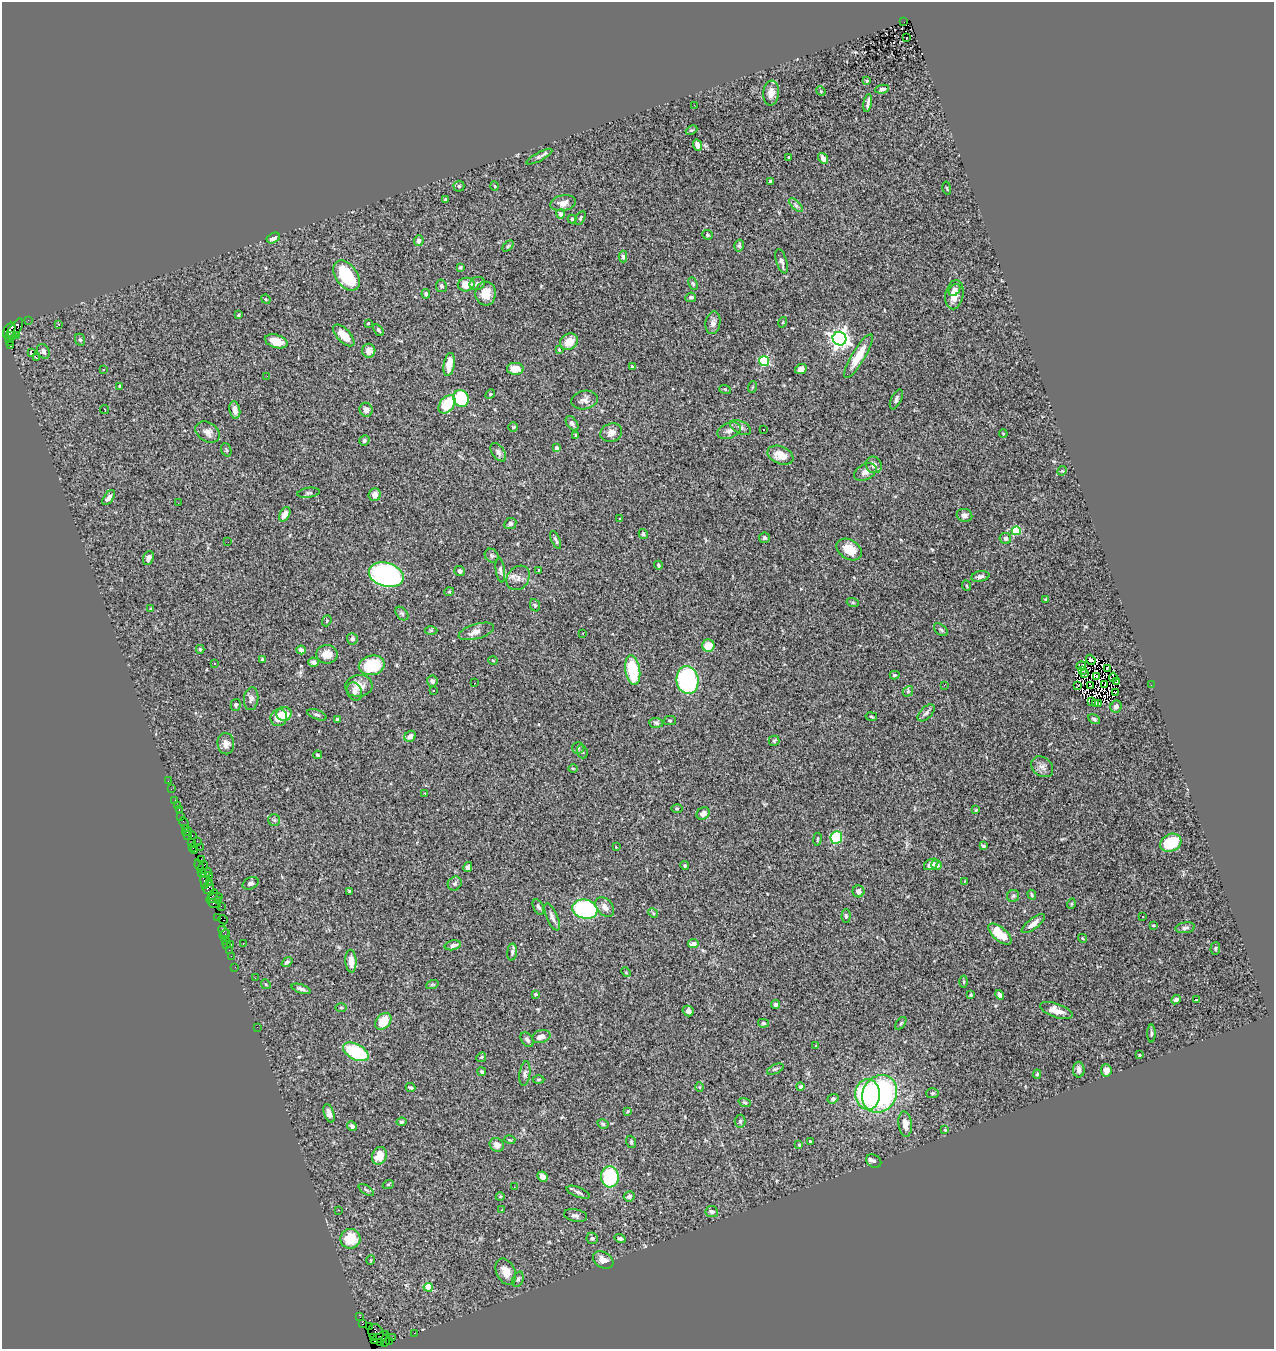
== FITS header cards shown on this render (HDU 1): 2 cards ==
NAXIS1  =                 1272
NAXIS2  =                 1347

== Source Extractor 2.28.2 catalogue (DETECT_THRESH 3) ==
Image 1272 x 1347 px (HDU 1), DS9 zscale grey, 1 PNG px = 1 image px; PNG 1276 x 1351 px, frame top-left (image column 1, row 1347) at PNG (2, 2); each listed source drawn as its Kron ellipse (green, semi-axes under 4 px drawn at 4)
Background 2.57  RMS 0.062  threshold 0.186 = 3 sigma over >= 5 px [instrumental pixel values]
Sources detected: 364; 3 with non-positive FLUX_AUTO (blend fragments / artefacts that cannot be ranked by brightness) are neither listed nor drawn; the other 361 listed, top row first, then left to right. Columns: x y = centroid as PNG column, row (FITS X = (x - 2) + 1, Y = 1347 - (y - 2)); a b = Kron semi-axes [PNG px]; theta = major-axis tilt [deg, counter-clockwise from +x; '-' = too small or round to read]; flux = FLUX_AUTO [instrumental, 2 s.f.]
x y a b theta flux
904 22 2 2 - 52
907 37 3 2 - 7.2
867 81 3 3 - 4.2
882 89 7 4 8 6.1
821 91 5 4 - 4.3
771 93 12 8 84 30
868 103 9 3 80 13
694 105 3 2 - 6.1
692 130 6 4 24 5.2
697 145 6 4 -65 20
539 157 14 4 28 13
789 157 3 3 - 6.2
823 158 6 4 -54 23
770 181 4 3 - 7.1
459 186 5 5 - 6.1
495 186 5 3 - 3.7
947 188 7 3 -80 4.4
445 200 3 3 - 5.3
563 203 13 7 11 27
796 205 9 3 -45 8.1
561 214 4 4 - 19
580 218 7 4 59 6.8
572 219 4 4 - 4.9
707 235 5 4 - 7
273 238 7 5 28 18
419 241 5 4 - 14
739 245 6 4 76 6.6
508 246 6 4 44 5.6
623 257 6 4 -89 9.8
781 261 12 5 -73 16
460 267 4 4 - 7.3
346 276 17 11 -53 240
477 283 8 6 22 13
693 284 6 4 -63 6.3
466 285 8 7 - 63
441 286 6 5 - 7.9
954 290 7 5 47 15
426 294 5 4 - 6.5
486 294 12 10 87 50
954 295 15 9 79 44
691 297 5 4 - 8.4
266 299 5 4 - 4.3
239 315 4 3 - 4.6
28 320 2 2 - 7.3
783 322 5 3 - 4.1
368 323 4 3 - 4.4
713 323 11 7 81 19
59 324 3 2 - 6.6
14 330 13 5 56 400
379 330 7 4 -54 6.3
9 331 8 5 59 310
16 335 4 3 - 49
344 335 13 6 -46 52
11 336 3 3 - 580
839 339 7 6 - 2200
80 340 6 5 - 6.1
276 341 12 6 -17 51
9 342 3 2 - 21
569 342 9 7 34 48
10 346 3 2 - 18
559 349 4 3 - 4.4
43 351 8 6 -60 15
369 351 7 6 - 25
31 353 4 3 - 7.9
858 356 25 6 59 76
36 358 3 2 - 12
764 361 5 5 - 300
449 364 12 5 81 57
632 367 3 3 - 5.7
515 369 8 6 -2 50
801 369 6 5 - 20
103 370 3 2 - 8.7
267 376 2 2 - 2
120 386 3 3 - 5
752 387 6 3 71 4.1
725 389 6 3 -19 4.6
490 394 5 4 - 4.7
461 399 8 7 - 200
896 399 11 5 65 13
584 400 13 9 9 23
447 404 10 7 50 140
104 410 4 2 - 6.5
235 410 9 5 -80 25
366 410 7 6 - 22
572 423 8 5 -53 10
513 427 4 4 - 5.3
741 427 11 6 -26 15
763 430 3 2 - 11
729 431 12 7 20 19
208 432 13 9 -32 25
611 433 11 9 19 24
1003 434 4 3 - 3.7
576 436 4 3 - 6
364 440 5 5 - 7.9
557 448 4 4 - 27
226 450 7 5 -69 6.4
498 452 10 6 -55 14
780 455 13 8 -22 53
874 465 9 7 -51 20
1062 471 5 4 - 4
865 472 12 7 27 21
309 493 11 5 9 9.9
375 495 6 6 - 21
109 498 9 4 53 20
178 503 3 2 - 5.2
285 514 8 5 59 28
964 515 8 6 -15 15
620 518 3 3 - 4.6
510 524 6 5 - 11
1016 531 4 4 - 190
643 534 5 4 - 6.6
764 538 5 5 - 7.4
1005 538 6 5 - 9.3
556 540 9 3 -67 8.1
228 542 2 2 - 4.5
849 550 14 9 -30 75
492 556 7 6 - 9.1
148 558 7 5 68 15
658 565 4 3 - 6.7
500 570 12 4 -81 9.9
539 570 3 2 - 3
460 571 5 5 - 12
386 575 18 12 -16 750
980 576 9 5 11 12
518 578 13 10 51 27
967 586 5 3 - 4.1
449 592 5 3 - 3.3
1045 599 3 3 - 3.6
853 603 6 4 -19 5.8
535 605 6 5 - 6.5
151 609 3 3 - 5.2
402 613 8 5 -48 8.6
327 621 6 4 69 5
431 630 6 4 0 5.5
941 630 8 5 -41 7.6
476 631 18 7 16 27
583 633 3 2 - 3.9
352 639 6 5 - 11
708 646 6 6 - 67
200 649 4 3 - 6.1
301 650 5 4 - 18
327 654 10 9 - 41
262 659 3 3 - 5.2
1091 660 5 3 - 14
493 661 4 3 - 3.4
314 662 5 4 - 16
214 663 3 3 - 16
372 665 13 9 12 180
1081 666 5 3 - 0.39
1107 668 2 2 - 4.3
633 670 15 7 -81 180
1082 670 3 2 - 8.5
1085 674 4 2 - 2.2
895 675 5 3 - 5.9
1097 676 3 3 - 6
1113 677 4 2 - 2.6
687 680 14 11 -82 480
432 681 5 5 - 13
1117 681 4 2 - 5.2
474 683 3 2 - 6
1105 684 2 2 - 1.9
944 685 3 2 - 6.3
1078 685 3 2 - 3.7
1151 685 2 2 - 16
359 686 14 11 5 46
1091 686 4 2 - 4.8
433 691 2 2 - 3.3
908 691 6 4 48 6.6
355 692 9 7 -65 17
1115 692 3 2 - 10
251 699 11 7 84 15
1092 702 4 2 - 4
1095 703 3 2 - 5.5
1099 704 3 2 - 4.1
236 705 6 5 - 8.5
1116 706 6 5 - 15
926 713 10 5 45 13
284 714 7 7 - 59
317 715 10 5 -21 9
871 717 6 3 -10 4.4
279 718 9 8 - 63
337 719 4 3 - 10
1094 719 6 4 -29 7.7
670 720 6 4 -1 5.6
656 723 7 5 -5 8.1
410 736 6 5 - 25
774 741 5 5 - 5.6
226 744 10 8 -86 24
578 748 6 6 - 7.6
582 752 7 5 -70 7.5
317 755 4 4 - 6.3
1042 767 12 9 -40 23
573 768 5 3 - 3.7
168 781 2 2 - 12
171 789 3 2 - 4
425 793 3 3 - 14
175 800 2 2 - 25
177 806 3 2 - 23
677 808 5 3 - 4.4
179 810 3 2 - 59
976 810 4 3 - 4.1
703 814 7 5 38 19
181 817 3 2 - 12
274 820 6 6 - 7.5
184 823 6 3 -61 40
185 828 2 2 - 23
187 832 5 3 - 77
188 835 2 2 - 22
192 836 3 2 - 51
836 838 6 6 - 150
817 839 6 3 81 4.3
197 841 2 2 - 23
191 843 3 2 - 36
1171 843 11 8 26 160
983 846 4 3 - 7
192 847 3 2 - 27
200 847 3 2 - 27
616 847 3 3 - 3.5
194 851 4 2 - 37
201 859 3 2 - 24
931 864 7 5 28 19
937 865 5 5 - 13
199 866 7 3 -74 88
203 866 5 3 - 100
685 866 5 4 - 6
468 867 5 4 - 9.9
201 873 3 2 - 18
206 873 6 4 37 140
209 875 4 3 - 140
204 881 8 4 -80 160
965 881 3 2 - 4.8
209 882 2 2 - 41
250 883 8 5 24 11
455 883 7 6 - 9.7
208 888 6 6 - 210
350 891 4 2 - 5.9
858 891 6 6 - 13
213 895 5 3 - 160
1032 895 5 4 - 6.2
1013 896 6 6 - 8.3
215 898 8 3 12 94
218 900 3 2 - 21
214 903 6 3 -18 46
1071 904 5 3 - 3.8
221 906 2 2 - 9.9
538 907 8 5 -63 10
605 907 11 7 -49 26
585 909 13 9 -15 520
653 913 5 4 - 5.1
846 916 7 4 86 8.3
1143 916 3 2 - 11
552 917 15 5 -66 19
218 918 2 2 - 13
223 920 5 3 - 92
1033 924 14 5 38 23
1153 925 3 2 - 3.4
1185 928 9 5 8 11
224 931 6 4 -53 94
1000 934 14 6 -40 94
225 935 6 3 40 57
1082 938 4 3 - 3.7
226 940 2 2 - 22
243 943 3 2 - 2.6
227 944 3 2 - 40
231 944 3 2 - 43
693 944 5 4 - 26
453 945 8 4 12 16
1215 948 6 5 - 6
229 950 2 2 - 8.5
512 952 8 5 84 11
231 956 2 2 - 23
351 961 11 5 -85 36
287 962 6 4 39 8.3
235 967 2 2 - 16
626 972 5 4 - 4
255 978 2 2 - 2
964 982 6 3 -89 4.7
266 984 5 4 - 5.2
432 985 6 4 19 5.6
301 989 10 4 -19 12
535 994 4 3 - 5.1
971 995 4 3 - 4.8
1000 995 5 4 - 23
1197 999 3 3 - 43
1176 1000 5 4 - 14
776 1005 4 4 - 8.2
341 1007 6 4 0 5.3
1056 1010 17 7 -18 39
688 1011 6 5 - 14
383 1021 9 7 48 92
763 1023 5 4 - 6
901 1023 7 4 54 6.2
257 1027 2 2 - 29
1151 1034 9 3 -90 7.1
541 1037 9 6 15 28
527 1040 8 5 -55 13
816 1045 4 2 - 2.6
356 1052 14 7 -27 290
1139 1055 3 3 - 4.9
481 1057 5 4 - 5.4
775 1069 9 4 24 8.5
1079 1070 8 5 -90 16
1106 1070 6 5 - 22
482 1072 4 4 - 7
525 1074 12 5 82 12
1037 1074 5 4 - 5.1
538 1079 6 3 1 4.6
800 1086 4 4 - 13
411 1087 5 3 - 6.3
700 1087 5 3 - 3.8
933 1093 6 5 - 6.1
868 1094 15 12 -87 490
880 1094 19 16 58 680
833 1099 6 4 20 7.7
745 1102 6 4 -19 5.2
628 1111 4 3 - 3.7
329 1113 9 5 -72 22
740 1121 6 5 - 7.3
401 1122 5 3 - 6.2
603 1124 6 4 -30 6.6
905 1124 12 6 -84 35
352 1126 5 4 - 14
945 1130 3 2 - 3.3
510 1140 5 3 - 4.1
810 1141 3 2 - 3.6
631 1142 6 4 -70 5.9
497 1145 7 6 - 27
799 1145 4 3 - 3.3
379 1156 9 7 71 64
874 1161 8 6 -34 10
542 1177 5 4 - 18
610 1177 10 9 - 280
388 1185 5 3 - 3.9
514 1187 2 2 - 25
366 1190 9 3 -34 6.5
578 1192 12 5 -21 13
629 1196 5 5 - 11
500 1197 4 3 - 2.9
338 1210 2 2 - 2.3
502 1210 2 2 - 2.7
712 1212 6 5 - 14
575 1215 12 6 -12 15
592 1238 6 5 - 7.6
350 1239 10 10 - 89
620 1239 5 4 - 8.6
371 1260 5 3 - 3.4
603 1260 11 8 -31 26
506 1272 14 9 -64 40
518 1279 8 5 70 8.2
428 1287 4 4 - 120
360 1317 3 2 - 11
362 1324 4 3 - 38
369 1327 2 2 - 17
376 1332 8 7 - 160
414 1333 2 2 - 17
373 1337 3 3 - 64
380 1338 10 3 29 300
393 1338 3 3 - 60
385 1340 7 3 69 160
381 1342 2 2 - 29
389 1342 4 3 - 53
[3 non-positive-flux detections neither listed nor drawn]